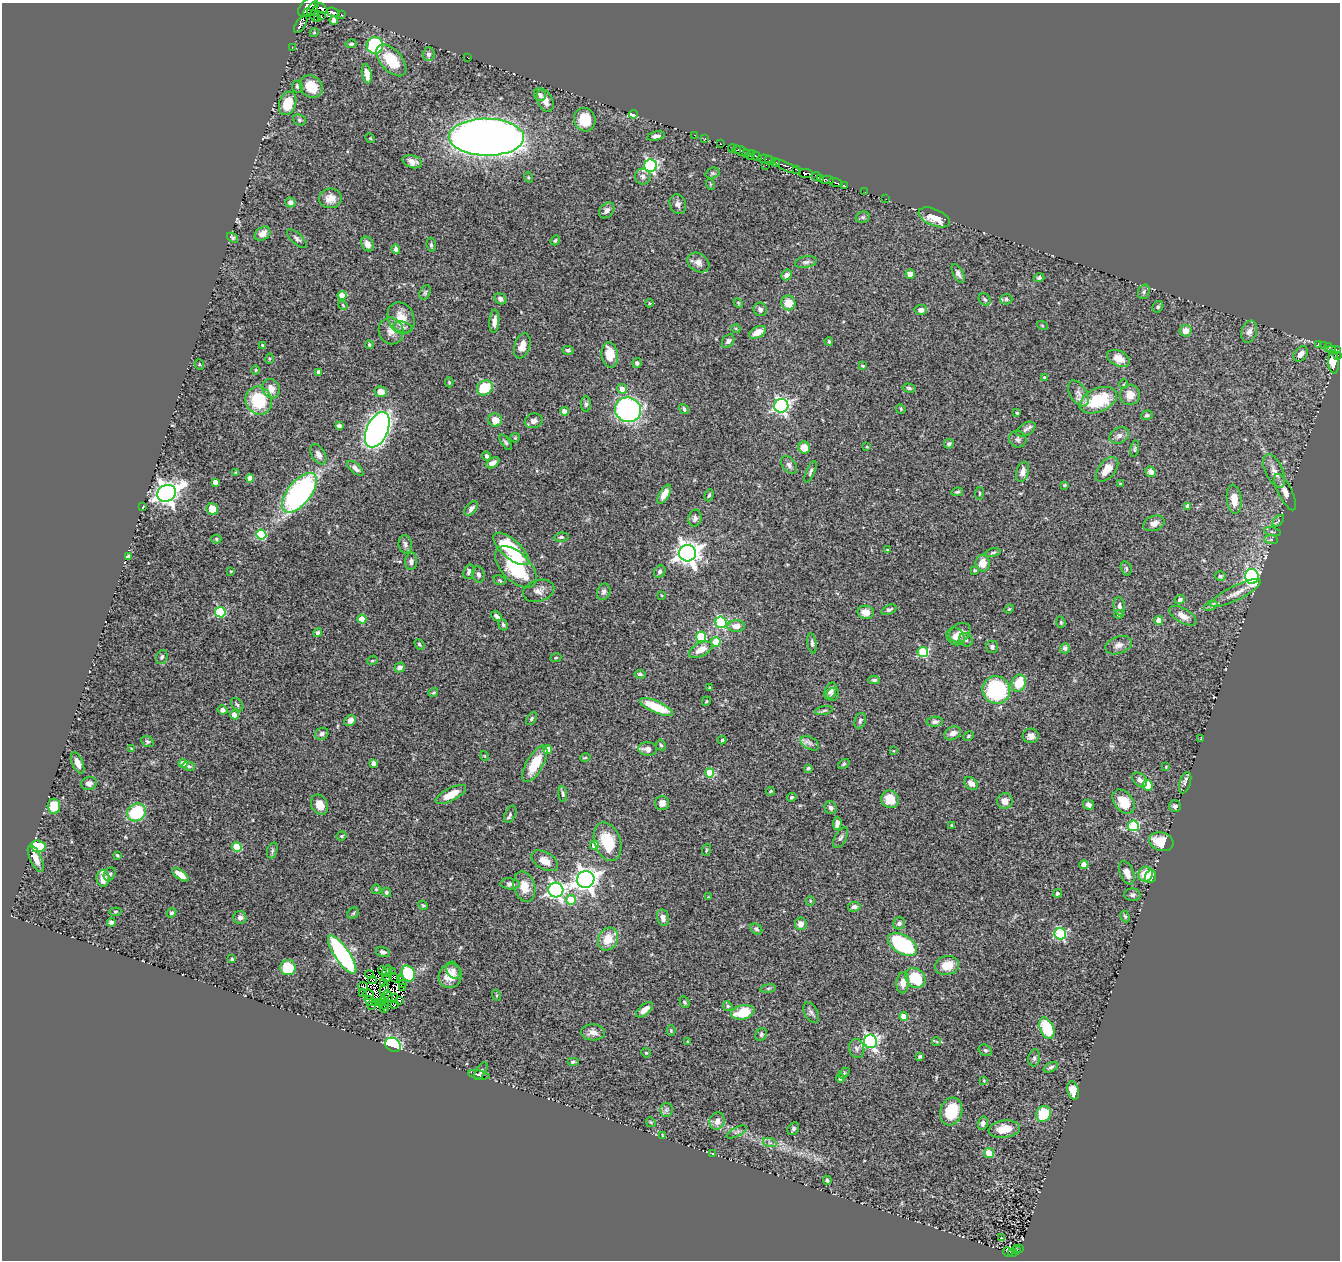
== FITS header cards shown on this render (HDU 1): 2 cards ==
NAXIS1  =                 1338
NAXIS2  =                 1258

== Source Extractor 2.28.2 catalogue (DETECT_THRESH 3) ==
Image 1338 x 1258 px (HDU 1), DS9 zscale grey, 1 PNG px = 1 image px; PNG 1342 x 1262 px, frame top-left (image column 1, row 1258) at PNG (2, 3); each listed source drawn as its Kron ellipse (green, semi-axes under 4 px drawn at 4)
Background 0.556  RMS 0.025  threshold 0.0757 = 3 sigma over >= 5 px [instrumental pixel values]
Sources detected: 451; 12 with non-positive FLUX_AUTO (blend fragments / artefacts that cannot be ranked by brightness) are neither listed nor drawn; the other 439 listed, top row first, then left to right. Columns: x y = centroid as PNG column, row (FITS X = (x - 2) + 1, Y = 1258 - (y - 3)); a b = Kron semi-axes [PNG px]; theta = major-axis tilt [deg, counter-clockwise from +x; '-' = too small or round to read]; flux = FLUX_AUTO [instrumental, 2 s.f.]
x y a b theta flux
307 7 11 6 49 390
313 9 8 3 59 120
322 9 6 4 -42 210
333 12 7 3 -16 74
307 13 4 2 - 13
342 15 3 3 - 8.9
314 16 6 3 -67 18
321 16 3 3 - 45
317 19 3 2 - 23
334 20 4 4 - 5.2
301 25 9 4 54 200
314 33 4 3 - 1.3
351 44 5 3 - 2.5
375 45 8 8 - 120
292 47 3 2 - 5.5
429 54 7 6 - 4.7
468 58 3 2 - 1.1
391 60 19 10 -48 54
367 74 10 5 -79 15
297 86 6 5 - 3.7
311 87 12 10 -46 30
540 95 6 6 - 5.7
545 100 12 7 -64 14
288 103 12 8 72 34
633 114 5 3 - 46
299 120 6 5 - 3.4
585 120 12 10 -72 42
694 135 2 2 - 9.8
656 136 9 4 12 6.9
486 137 38 18 -1 2000
370 138 5 4 - 1.7
705 138 3 2 - 4.8
721 144 2 2 - 4.2
732 148 4 3 - 37
737 150 4 3 - 96
742 151 7 4 -22 240
747 154 4 2 - 47
750 155 5 2 - 52
756 156 5 3 - 1.8
765 159 8 3 -7 49
769 160 5 3 - 21
412 162 10 6 -17 9.4
775 162 5 3 - 82
766 165 2 2 - 5.9
650 166 6 6 - 280
787 167 15 4 -24 3.8
796 169 3 2 - 59
712 173 7 5 19 3.1
806 173 7 4 -5 200
528 177 5 3 - 1.6
643 177 8 8 - 7.2
816 177 4 2 - 21
821 179 4 2 - 36
827 180 7 3 -2 350
836 182 7 3 -18 52
710 184 6 3 -72 1.8
844 186 3 3 - 33
865 192 3 2 - 3.3
330 198 11 9 6 16
886 199 2 2 - 8.3
290 202 5 5 - 9.7
678 204 10 8 -70 6.9
607 210 9 6 49 7.8
863 217 7 5 13 3.3
934 217 16 8 -23 29
262 234 8 6 38 13
233 238 6 4 -38 3
297 239 12 5 -43 4.7
555 240 5 4 - 2.6
368 244 8 6 -63 11
431 245 7 4 -83 3.6
396 249 5 4 - 5.2
698 262 12 9 -32 9
806 262 11 5 10 5.4
958 273 10 5 -62 6.8
910 274 4 4 - 16
787 275 6 4 40 6.2
1039 278 5 4 - 3.1
1144 292 7 5 71 4.2
425 293 8 5 63 3.2
342 295 4 4 - 32
500 299 6 5 - 5
985 299 7 5 -44 4.4
1006 299 6 5 - 3.3
649 303 4 3 - 1.7
738 303 5 4 - 1.8
788 303 7 7 - 25
343 305 5 3 - 1.5
1158 307 6 5 - 3.7
760 309 7 6 - 5.2
921 310 6 5 - 7.2
401 318 16 13 -67 26
494 321 12 5 86 9.6
1042 325 5 3 - 1.6
403 327 9 5 -12 5
736 329 4 3 - 1.4
391 331 13 12 - 16
1186 331 6 6 - 11
758 332 9 5 28 14
1249 332 11 7 72 8.9
728 341 7 5 52 4.6
829 341 4 3 - 2.3
369 345 4 3 - 2.2
1319 345 4 3 - 25
1324 345 3 3 - 39
263 346 3 3 - 2.7
522 346 13 7 72 15
1328 347 4 4 - 44
1331 349 3 2 - 24
568 350 5 4 - 3.2
1336 350 4 3 - 21
1301 354 8 6 50 9.3
610 355 13 8 -82 31
1337 355 3 2 - 9.6
1118 358 12 7 -27 19
269 359 5 3 - 1.8
1334 362 11 5 -86 130
637 363 5 4 - 4.2
199 365 5 4 - 2.3
863 366 4 3 - 1.8
256 370 5 3 - 1.5
319 372 4 4 - 8.1
1044 377 3 2 - 1.9
449 382 5 4 - 2.2
1124 384 5 3 - 1.2
485 388 8 7 - 61
909 388 6 4 -16 3
271 389 10 8 -63 14
622 389 5 5 - 15
381 392 6 5 - 16
1078 393 14 8 -58 11
1130 395 10 9 - 17
1098 400 20 11 23 82
259 401 14 13 - 76
586 404 7 5 90 3.6
781 406 7 7 - 400
684 409 5 4 - 3.8
901 409 5 4 - 1.8
628 410 13 12 - 360
564 411 4 4 - 12
1017 413 3 3 - 1.8
1147 415 6 5 - 3.3
495 420 7 6 - 19
534 421 9 7 13 6.9
339 426 4 3 - 3.3
1026 429 10 6 30 5.3
377 430 19 10 66 760
1119 435 10 7 23 7.5
515 438 5 4 - 1.9
1018 439 9 8 - 5.8
506 442 9 4 -55 2.8
949 444 5 4 - 4
867 447 3 2 - 1.8
804 448 6 6 - 20
1135 449 8 4 79 2.6
318 454 11 6 -58 8.8
487 456 4 4 - 4.8
492 463 7 4 28 9.7
789 465 10 6 -54 5.9
355 468 10 5 -41 7.6
1107 469 14 8 50 21
1274 471 18 8 -65 14
810 472 11 4 67 4.3
1023 472 10 6 74 10
1151 472 5 5 - 10
235 473 4 3 - 1.9
250 478 4 4 - 15
215 482 4 4 - 9.1
1120 484 4 3 - 1.6
1064 485 4 3 - 1.8
957 492 6 4 9 2.5
1285 492 20 7 -64 15
166 493 9 8 - 1300
299 493 24 11 51 440
979 493 6 3 82 1.9
664 494 11 5 59 11
709 495 6 4 72 3
1234 499 15 7 -83 18
1188 506 4 4 - 10
143 507 2 2 - 1.1
212 509 6 5 - 22
471 509 8 5 50 6.1
695 518 8 6 79 5.8
1278 521 7 3 45 2.5
1154 523 11 7 17 8.8
1272 532 8 3 -13 2.4
261 535 5 5 - 95
561 537 7 4 6 3.4
216 539 5 4 - 2.5
1271 540 7 4 -1 2.9
405 544 9 6 -81 6.1
511 549 22 9 -41 120
887 550 4 2 - 1.2
687 553 8 8 - 1400
993 553 8 4 10 2.9
128 556 4 3 - 2.7
411 561 8 6 87 5.6
983 563 8 7 - 19
516 567 25 14 -45 100
1126 568 7 5 -73 3.4
975 570 4 3 - 1.7
231 571 3 3 - 1.4
469 572 7 5 71 5.1
660 572 6 5 - 3.9
479 574 8 6 -76 4.5
1220 576 5 5 - 2.8
1252 576 7 7 - 320
500 580 6 4 -23 2.6
539 591 16 10 16 12
604 592 8 6 68 5.4
1235 593 28 7 26 19
662 595 3 2 - 1.3
1180 600 5 4 - 5.1
1119 606 9 6 -82 6.9
1211 606 7 4 26 3.6
1009 609 5 3 - 1.5
889 610 8 4 24 4.8
220 612 5 5 - 120
866 612 8 6 -11 13
1119 614 5 4 - 2.9
496 616 6 4 -40 4
1183 616 15 7 -30 15
362 619 4 4 - 27
1159 621 4 4 - 22
721 622 6 5 - 160
1061 622 6 4 -71 2.2
503 625 6 4 -72 2.9
736 626 8 5 3 12
318 633 4 4 - 3.3
960 633 11 9 36 13
956 636 10 8 -40 13
701 637 5 5 - 110
966 640 7 6 - 4.9
716 642 4 4 - 46
812 643 10 4 -82 4.2
419 644 6 4 -51 2.7
1118 645 14 8 19 10
992 647 6 5 - 4.5
1065 648 5 5 - 4.8
701 650 13 6 27 17
923 652 5 5 - 110
162 657 7 5 70 3.9
556 658 5 3 - 1.5
372 661 5 3 - 1.7
400 667 5 4 - 7.6
640 674 5 3 - 3
874 680 6 4 1 3
1019 683 9 7 68 40
709 688 3 3 - 1.8
996 690 14 13 - 160
830 691 9 5 64 8.7
433 692 5 3 - 2
832 695 7 6 - 3.5
706 701 5 3 - 1.6
237 705 8 5 -49 3.4
656 707 18 6 -24 65
223 710 5 4 - 8.9
824 710 9 3 12 2.9
234 715 5 4 - 15
531 718 7 4 56 3
350 720 6 5 - 9
860 721 8 5 70 3.9
935 722 8 5 3 5.4
953 733 9 6 29 11
322 734 7 6 - 5.5
969 736 6 4 29 2.4
1031 736 8 7 - 7.8
1201 739 4 2 - 1.1
722 740 4 4 - 2.3
147 742 6 5 - 3.3
810 743 10 6 -29 5.9
661 745 5 4 - 3
131 749 4 3 - 1.5
547 749 4 4 - 27
648 749 9 6 -6 11
893 751 4 3 - 1.3
485 756 5 3 - 1.5
585 757 5 4 - 2.6
78 763 11 5 -67 11
373 763 4 4 - 10
183 764 4 4 - 20
535 764 20 8 60 44
844 764 6 4 37 2.1
189 766 6 4 -13 2.8
1166 767 3 2 - 1.2
808 768 4 3 - 2.4
710 773 4 4 - 57
1139 780 9 6 -46 7.8
89 783 8 6 10 7.8
971 783 8 5 -40 10
1185 783 11 5 73 5.2
1148 785 5 5 - 32
770 791 4 3 - 1.7
563 794 8 4 -85 3.5
451 795 17 6 27 27
792 797 5 4 - 2.7
890 799 9 8 - 25
1005 801 8 7 - 15
1124 802 13 9 -51 41
662 803 7 7 - 10
319 805 10 8 -64 18
1088 805 5 5 - 4.8
54 806 7 6 - 37
1175 806 6 6 - 4.3
831 808 6 6 - 5.5
136 812 10 8 30 85
510 814 9 5 63 4.1
837 823 6 4 85 7.7
952 825 3 3 - 1.6
1133 826 5 5 - 130
342 836 5 4 - 2.2
841 838 11 5 61 4.9
608 842 20 13 -71 62
1161 842 12 9 -16 39
594 845 4 4 - 24
38 846 7 6 - 45
237 847 5 4 - 62
272 850 8 5 71 3.1
706 850 6 3 72 1.8
117 855 3 3 - 1.7
36 858 14 5 -66 17
545 861 14 8 -31 19
1084 865 4 4 - 29
1127 873 12 6 -69 14
110 874 7 5 56 4
1145 874 7 7 - 32
180 875 9 4 -36 18
1150 876 7 5 69 18
103 878 8 6 -85 21
586 879 8 8 - 1200
510 884 10 5 -3 6
524 887 15 10 -74 23
376 889 4 4 - 2.8
556 890 7 7 - 540
386 892 5 4 - 3.3
1057 893 4 4 - 4.2
1132 895 8 6 -4 4.4
708 897 3 3 - 1.2
571 900 5 5 - 45
810 901 5 4 - 2
423 905 5 4 - 2
854 907 6 5 - 6.8
115 912 6 4 6 2.1
172 913 5 4 - 2.8
353 913 6 5 - 2.5
1125 916 6 4 -62 2.6
240 917 6 6 - 6.4
663 918 8 6 -78 8.1
111 922 4 4 - 5.2
899 923 6 5 - 4.7
801 924 6 6 - 11
756 929 6 5 - 3.9
1060 934 6 5 - 170
608 939 12 9 63 32
902 944 16 9 -32 160
383 952 7 5 -16 6
342 954 22 7 -56 300
232 959 3 3 - 2
947 966 12 9 13 29
288 968 8 7 - 43
453 970 9 6 -63 5.3
383 971 4 2 - 2
387 971 6 2 61 1.9
392 972 3 2 - 3
408 973 8 6 -65 94
370 975 4 2 - 5.9
450 976 12 11 - 20
387 978 4 2 - 4
394 978 5 3 - 2.3
400 978 3 2 - 9.7
915 978 11 9 -43 64
372 980 4 2 - 1.8
383 983 4 2 - 1.7
903 983 11 6 86 14
402 984 4 2 - 0.58
363 986 5 2 - 3.7
402 988 4 2 - 2.2
768 988 8 4 9 3.1
384 989 7 3 67 1.9
362 992 3 2 - 1.5
369 994 6 5 - 5.8
496 995 5 3 - 1.9
388 996 6 2 -68 0.91
393 998 5 2 - 1.8
383 1000 3 2 - 2.1
370 1001 6 3 -38 2.1
400 1001 3 2 - 0.81
684 1002 6 4 -62 3.2
376 1003 3 2 - 0.88
380 1003 3 2 - 2.2
395 1004 3 2 - 1.6
384 1005 5 2 - 0.25
372 1006 3 2 - 1.4
728 1006 5 4 - 2.5
384 1009 4 2 - 0.62
645 1010 10 5 40 10
743 1012 11 7 15 49
811 1013 11 6 -61 5.2
904 1016 4 4 - 23
1047 1028 11 6 -67 78
671 1031 5 4 - 1.9
593 1032 12 8 -2 10
761 1035 7 5 59 3.2
688 1041 3 2 - 1.3
870 1041 7 6 - 390
937 1042 4 4 - 2
393 1045 8 6 -34 140
857 1048 10 7 -75 5.9
985 1050 7 5 -30 3.2
646 1053 5 4 - 2
920 1057 4 3 - 2.7
1034 1058 8 5 80 4
573 1062 6 4 0 3.3
1051 1067 7 4 27 4.1
481 1071 10 5 58 3.3
844 1073 6 4 44 2.5
479 1075 11 3 -11 3.6
840 1078 4 4 - 6.6
984 1080 4 3 - 1.3
1073 1090 9 6 -74 27
666 1110 6 6 - 4.9
951 1111 14 11 73 59
1044 1114 8 7 - 74
717 1121 9 7 71 12
651 1122 5 4 - 2.2
983 1123 6 5 - 5.6
793 1129 7 5 56 3.6
1004 1129 16 8 6 30
737 1132 11 4 26 4.7
662 1136 3 2 - 1.2
770 1143 7 4 -18 4
989 1153 5 5 - 30
713 1154 3 2 - 1.3
827 1180 5 3 - 3
1001 1238 3 2 - 6.4
1019 1248 3 2 - 1.7
1017 1250 5 2 - 0.9
1008 1252 5 3 - 6.2
1012 1253 4 3 - 36
At the frame edge (FLAGS 8, measured only in part): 1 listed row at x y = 1337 355
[12 non-positive-flux detections neither listed nor drawn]